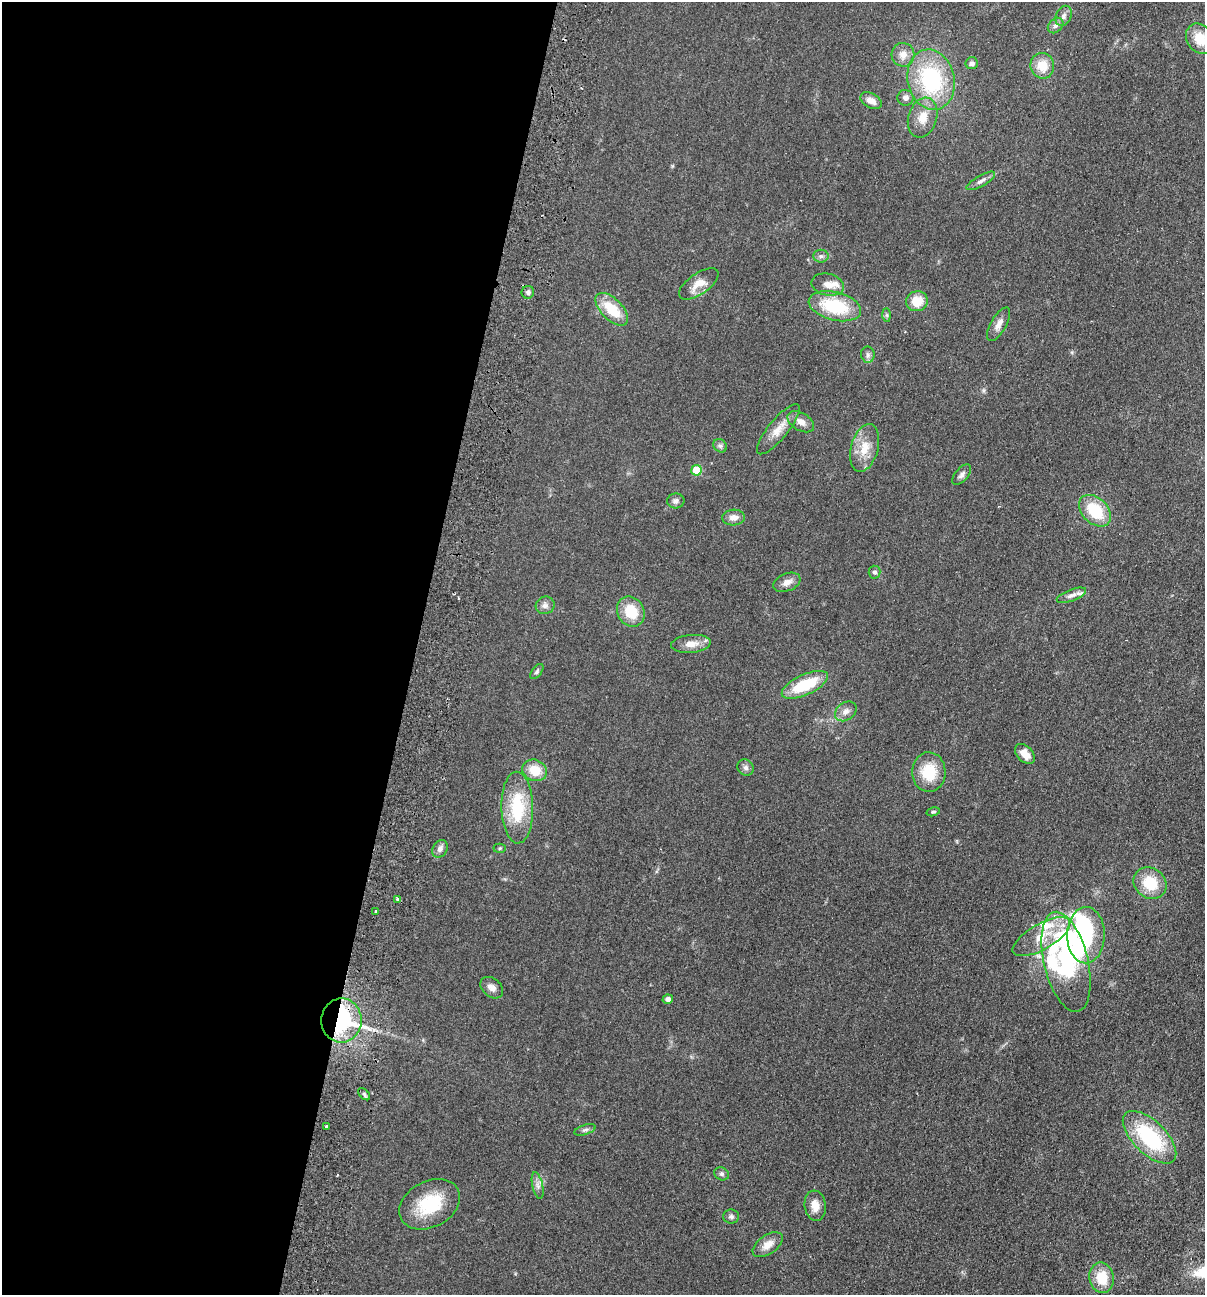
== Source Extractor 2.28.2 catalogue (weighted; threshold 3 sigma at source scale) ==
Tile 5 of 4 x 4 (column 1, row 2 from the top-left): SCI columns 310-1512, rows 2607-3899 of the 5308 x 5212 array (HDU 1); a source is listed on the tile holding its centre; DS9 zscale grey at full resolution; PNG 1207 x 1297 px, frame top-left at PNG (2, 2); each listed source drawn as its Kron ellipse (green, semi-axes under 4 px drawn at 4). Shown black and unused: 35% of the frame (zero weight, under 2 of 3 exposures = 3% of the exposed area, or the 3 px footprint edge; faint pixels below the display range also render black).
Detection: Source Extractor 2.28.2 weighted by HDU 2 'WHT'; one run over the whole footprint, this tile lists its part. Background 0.0596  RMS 0.0088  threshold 0.0398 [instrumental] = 3 sigma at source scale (4.5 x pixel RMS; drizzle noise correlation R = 1.50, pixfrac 1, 0.05/0.05 arcsec/px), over >= 5 px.
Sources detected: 77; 4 inside a brighter object's white glare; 1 cosmic-ray / hot-pixel residue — neither listed nor drawn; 5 inside a brighter listed object's ellipse — not listed separately; the other 67 listed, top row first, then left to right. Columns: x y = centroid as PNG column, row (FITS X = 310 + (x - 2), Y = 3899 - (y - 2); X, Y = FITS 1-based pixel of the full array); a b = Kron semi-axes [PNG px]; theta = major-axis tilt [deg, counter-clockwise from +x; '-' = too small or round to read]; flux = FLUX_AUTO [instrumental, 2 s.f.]
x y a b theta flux
1064 16 10 7 67 3.7
1056 25 9 6 44 3
1200 39 16 13 -57 17
903 55 12 11 - 7.7
972 63 6 6 - 2.4
1042 66 13 11 -71 15
931 80 30 23 -77 83
905 98 8 8 - 3.7
871 101 11 7 -29 6.8
923 118 20 14 72 13
981 181 16 5 29 3.8
821 256 8 6 0 2.4
699 284 23 10 35 11
828 285 16 10 -11 7
528 292 6 6 - 2.3
917 301 11 10 - 15
835 306 27 14 -14 47
612 309 20 10 -45 26
887 315 7 4 -89 1.5
999 324 19 8 60 6.5
868 355 8 7 - 2.6
801 422 14 9 -30 6.6
778 429 31 9 50 12
720 446 7 6 - 2.2
865 448 24 13 75 16
696 470 5 5 - 33
962 475 12 6 48 3.1
676 501 9 7 5 3.3
1095 511 18 12 -45 34
734 517 11 8 4 5.8
874 572 6 6 - 2.1
787 582 14 8 22 6.1
1071 595 15 5 21 4.1
545 605 9 8 - 3.9
631 612 16 13 -58 23
691 644 20 9 5 9.4
537 671 9 5 52 1.7
805 685 25 10 24 36
846 711 12 8 37 5
1025 754 12 7 -46 9.1
746 768 9 7 -45 2.8
535 770 12 10 -25 17
929 772 20 16 -89 26
517 808 36 16 -89 45
933 812 7 4 16 1.2
500 848 6 4 2 1.2
440 849 9 7 61 3.7
1150 883 17 15 -37 26
398 899 3 3 - 3.1
376 911 3 2 - 1.3
1086 935 28 19 89 59
1041 937 32 13 30 22
1066 962 51 22 -76 78
492 988 13 9 -40 5.3
668 999 5 4 - 3
341 1020 22 20 87 120
364 1094 7 4 -46 1.8
326 1126 3 3 - 1.6
585 1130 11 5 17 2.4
1149 1137 33 16 -44 72
722 1174 8 6 -31 2
538 1186 13 5 -77 3.8
430 1204 32 23 28 41
815 1206 15 10 -83 8.7
731 1217 8 7 - 2.5
768 1245 17 9 35 8.5
1102 1278 15 12 -79 21
Overlapping masked pixels (flux is a lower limit): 2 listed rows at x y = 1041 937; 341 1020
Isophote crosses this tile's border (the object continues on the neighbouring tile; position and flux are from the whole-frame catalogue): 1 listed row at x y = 1200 39